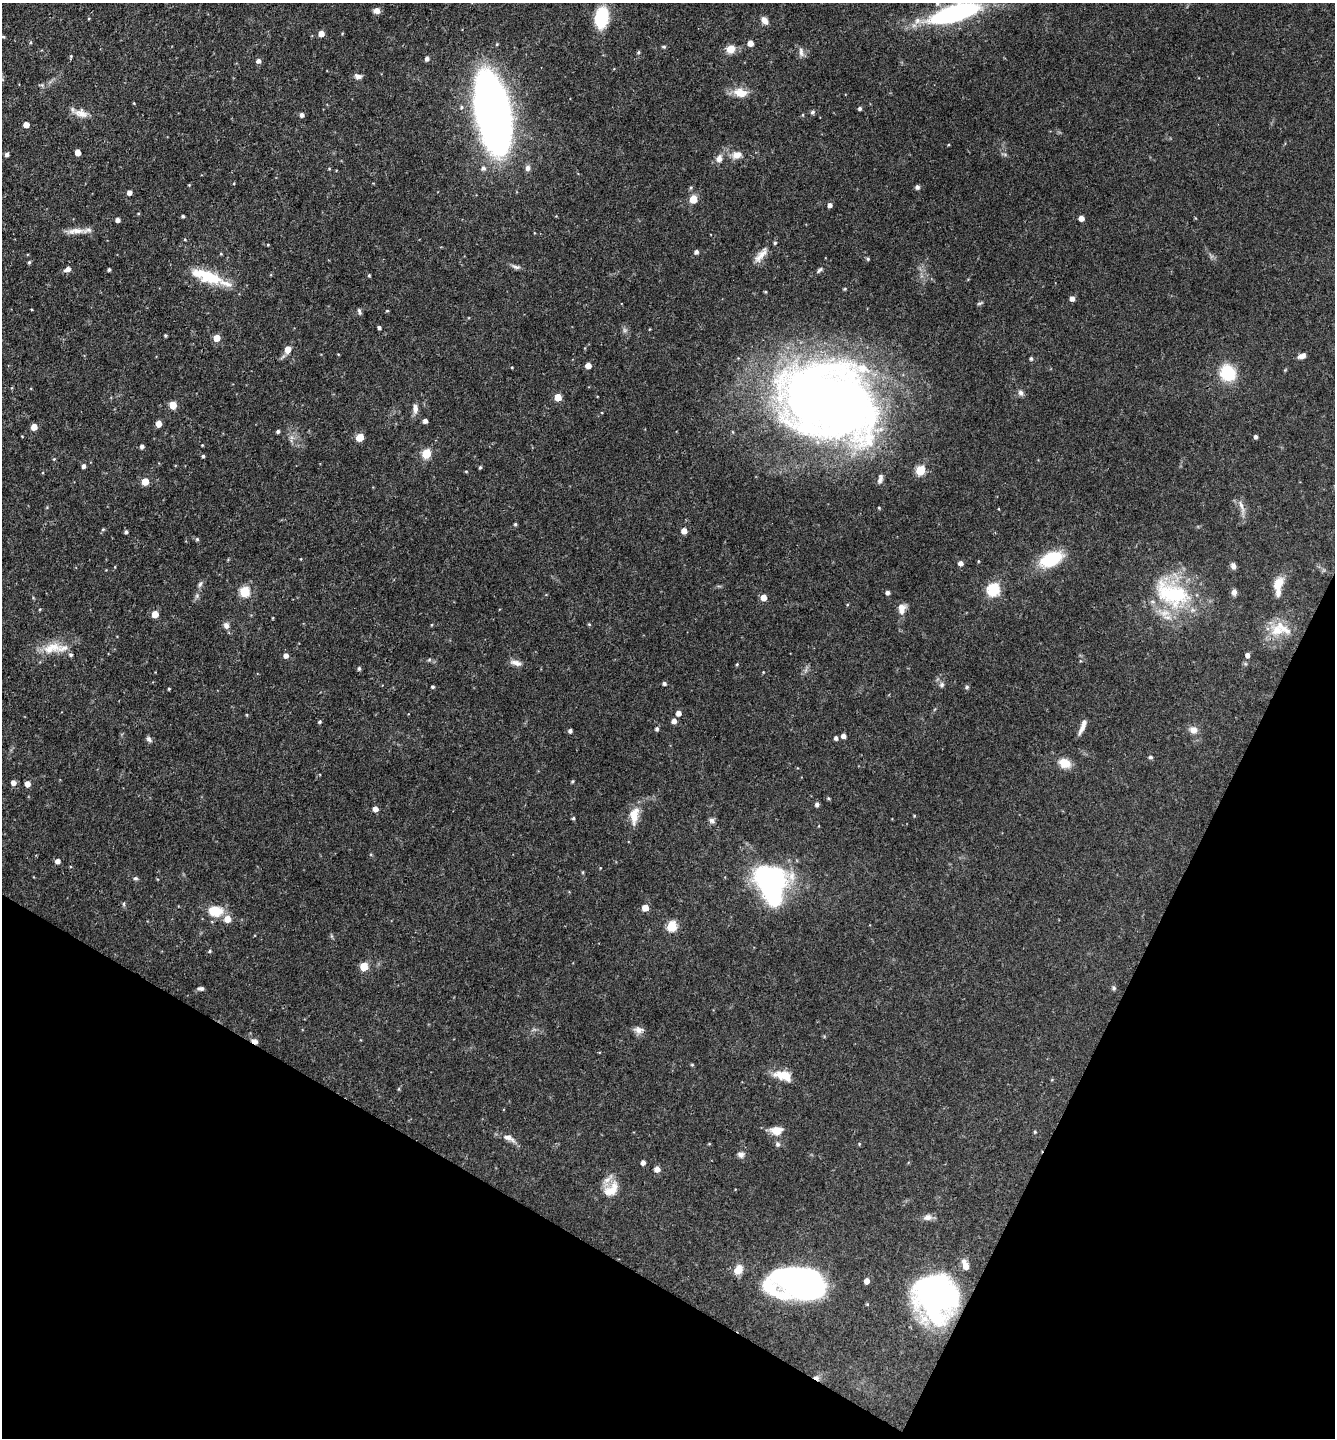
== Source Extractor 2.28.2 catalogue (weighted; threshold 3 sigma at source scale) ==
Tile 15 of 4 x 4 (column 3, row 4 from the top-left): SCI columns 2810-4142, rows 1-1436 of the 5757 x 5746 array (HDU 1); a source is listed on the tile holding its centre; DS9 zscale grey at full resolution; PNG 1337 x 1440 px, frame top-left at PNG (2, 3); no overlay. Shown black and unused: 23% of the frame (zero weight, under 3 of 4 exposures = <1% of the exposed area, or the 3 px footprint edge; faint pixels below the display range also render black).
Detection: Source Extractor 2.28.2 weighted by HDU 2 'WHT'; one run over the whole footprint, this tile lists its part. Background 0.0911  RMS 0.0041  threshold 0.0186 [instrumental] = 3 sigma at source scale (4.5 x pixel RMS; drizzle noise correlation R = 1.50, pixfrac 1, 0.05/0.05 arcsec/px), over >= 5 px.
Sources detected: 183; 2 inside a brighter object's white glare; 1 cosmic-ray / hot-pixel residue — not listed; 7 inside a brighter listed object's ellipse — not listed separately; the other 173 listed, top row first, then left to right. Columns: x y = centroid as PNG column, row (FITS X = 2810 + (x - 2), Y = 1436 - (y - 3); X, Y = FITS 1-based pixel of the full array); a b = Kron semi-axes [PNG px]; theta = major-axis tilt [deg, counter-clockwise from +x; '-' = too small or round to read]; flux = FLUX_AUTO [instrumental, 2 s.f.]
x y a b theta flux
937 3 6 6 - 0.98
377 11 7 7 - 1.9
955 13 50 15 17 64
601 18 19 12 79 21
764 20 9 6 -52 2.9
321 34 5 4 - 3.8
3 37 5 3 - 0.44
750 43 5 5 - 3.7
664 47 6 4 -6 0.52
731 49 10 9 - 3.9
638 52 5 4 - 0.51
801 52 13 5 -83 1.6
71 56 5 4 - 0.43
427 58 5 4 - 1.4
258 61 5 5 - 1.6
358 76 9 6 -18 1.7
42 85 5 5 - 0.67
741 93 19 11 -12 5.7
462 107 5 5 - 0.65
860 109 4 4 - 0.85
813 112 5 5 - 0.93
81 113 18 11 -19 4.1
493 113 46 18 -80 500
302 115 5 4 - 1.4
26 125 4 4 - 3.9
78 152 4 4 - 3.9
7 154 4 4 - 1.2
737 155 12 9 19 3.4
719 158 10 8 69 2.3
483 168 6 6 - 1.3
528 168 8 7 - 1.5
917 187 4 4 - 1.3
129 193 4 4 - 1.9
693 199 5 5 - 11
830 205 5 5 - 1.4
138 213 5 3 - 0.38
183 216 3 3 - 0.77
1081 218 4 4 - 3.5
118 220 4 4 - 1.8
76 231 27 7 6 4.1
268 245 5 3 - 0.35
696 252 4 4 - 1.3
761 255 26 9 49 4.2
868 259 5 4 - 0.55
29 262 4 3 - 0.59
516 267 13 5 -15 1.3
68 269 7 5 26 2
109 270 3 3 - 0.68
820 270 9 5 51 0.9
369 275 4 3 - 0.46
207 276 45 15 -19 17
1072 298 5 4 - 2
979 303 8 4 9 0.61
359 311 8 4 -72 0.81
387 311 5 3 - 0.39
379 327 4 3 - 0.93
165 335 3 3 - 0.5
216 338 5 5 - 6.3
288 349 6 5 - 4.5
1302 356 8 5 23 2.3
1031 359 4 4 - 0.76
588 366 5 4 - 3.7
1228 373 16 14 -54 16
1020 393 8 7 - 1.3
558 397 5 5 - 6.7
828 401 104 75 -21 400
173 405 5 5 - 7.9
415 408 14 6 -89 2.1
425 421 4 4 - 1.6
158 424 5 4 - 3.9
34 427 5 4 - 4.3
278 431 4 4 - 0.82
360 437 5 5 - 8.3
1256 437 4 4 - 0.97
202 445 3 3 - 0.31
142 446 4 4 - 1.2
426 453 5 5 - 21
203 456 4 3 - 0.76
54 459 4 3 - 0.35
84 466 5 4 - 1.4
480 467 4 3 - 0.55
920 470 5 5 - 21
466 471 5 3 - 0.38
880 479 12 6 76 1.6
145 481 5 5 - 7.1
1241 506 21 5 -72 2.6
879 508 5 3 - 0.33
515 524 4 4 - 0.54
103 529 5 4 - 0.52
684 531 5 5 - 3.2
126 532 4 4 - 0.75
197 539 5 4 - 0.57
1051 559 18 10 25 28
960 563 5 5 - 1.9
1233 566 7 6 - 1.6
1278 583 16 10 60 5.9
200 584 8 5 68 1.1
993 589 6 6 - 49
245 592 5 5 - 27
1234 592 6 5 - 2
888 593 4 4 - 1.2
1172 594 53 30 -24 38
763 597 5 5 - 4.4
901 607 10 7 8 2.4
155 614 5 5 - 5.7
589 624 4 4 - 0.42
226 625 9 7 -68 1.8
1277 630 20 15 -16 8.7
51 648 27 12 14 8.9
71 655 5 5 - 0.84
286 655 5 5 - 2
1247 655 5 4 - 1.7
429 660 6 4 19 0.55
516 663 16 7 -15 2.3
737 664 4 3 - 0.45
359 668 5 4 - 0.79
664 683 4 4 - 1
942 685 7 6 - 1
432 687 4 3 - 0.63
967 687 5 5 - 0.66
169 689 3 3 - 0.4
678 713 5 5 - 2.4
674 721 5 5 - 2.2
320 722 4 4 - 0.62
1083 726 18 5 68 2.9
657 729 4 4 - 0.93
1193 730 10 9 - 2.7
570 731 4 4 - 1.1
843 736 4 4 - 1.9
836 738 4 4 - 1.2
149 739 8 6 -46 1.2
1151 757 5 4 - 0.95
1065 763 15 11 -21 5
572 781 5 4 - 0.45
13 782 5 5 - 2
27 784 5 4 - 2.8
817 804 5 5 - 1.1
375 809 5 4 - 2.8
634 816 24 11 83 5.9
573 818 4 3 - 0.59
712 820 8 6 -33 1.3
57 861 5 5 - 1.8
135 878 6 5 - 0.71
771 883 28 18 -75 140
124 904 6 4 -72 0.58
645 908 5 5 - 5
215 911 16 12 -3 9.2
227 919 6 6 - 4.8
672 926 6 5 - 26
209 951 5 4 - 0.58
364 966 5 5 - 12
201 988 8 5 -3 1
1114 988 5 5 - 0.7
638 1030 13 8 -8 2.3
254 1041 10 5 -18 1.5
692 1065 5 3 - 0.4
783 1076 21 10 -15 7.5
776 1130 13 9 1 4.9
1035 1132 4 4 - 0.43
508 1138 18 7 -22 2.8
709 1144 5 3 - 0.32
778 1144 7 7 - 1
859 1144 4 4 - 0.41
741 1155 9 7 -14 1.5
643 1162 4 4 - 1.8
657 1169 5 5 - 3
611 1190 25 15 38 7.7
928 1217 11 8 15 2.1
965 1265 8 5 -71 4.3
800 1281 33 23 -77 73
867 1281 5 4 - 2.8
770 1287 65 41 28 41
935 1297 45 40 -72 96
Overlapping masked pixels (flux is a lower limit): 4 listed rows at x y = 493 113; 828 401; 254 1041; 935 1297
Isophote crosses this tile's border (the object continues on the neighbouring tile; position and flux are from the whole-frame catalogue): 2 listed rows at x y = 937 3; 955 13